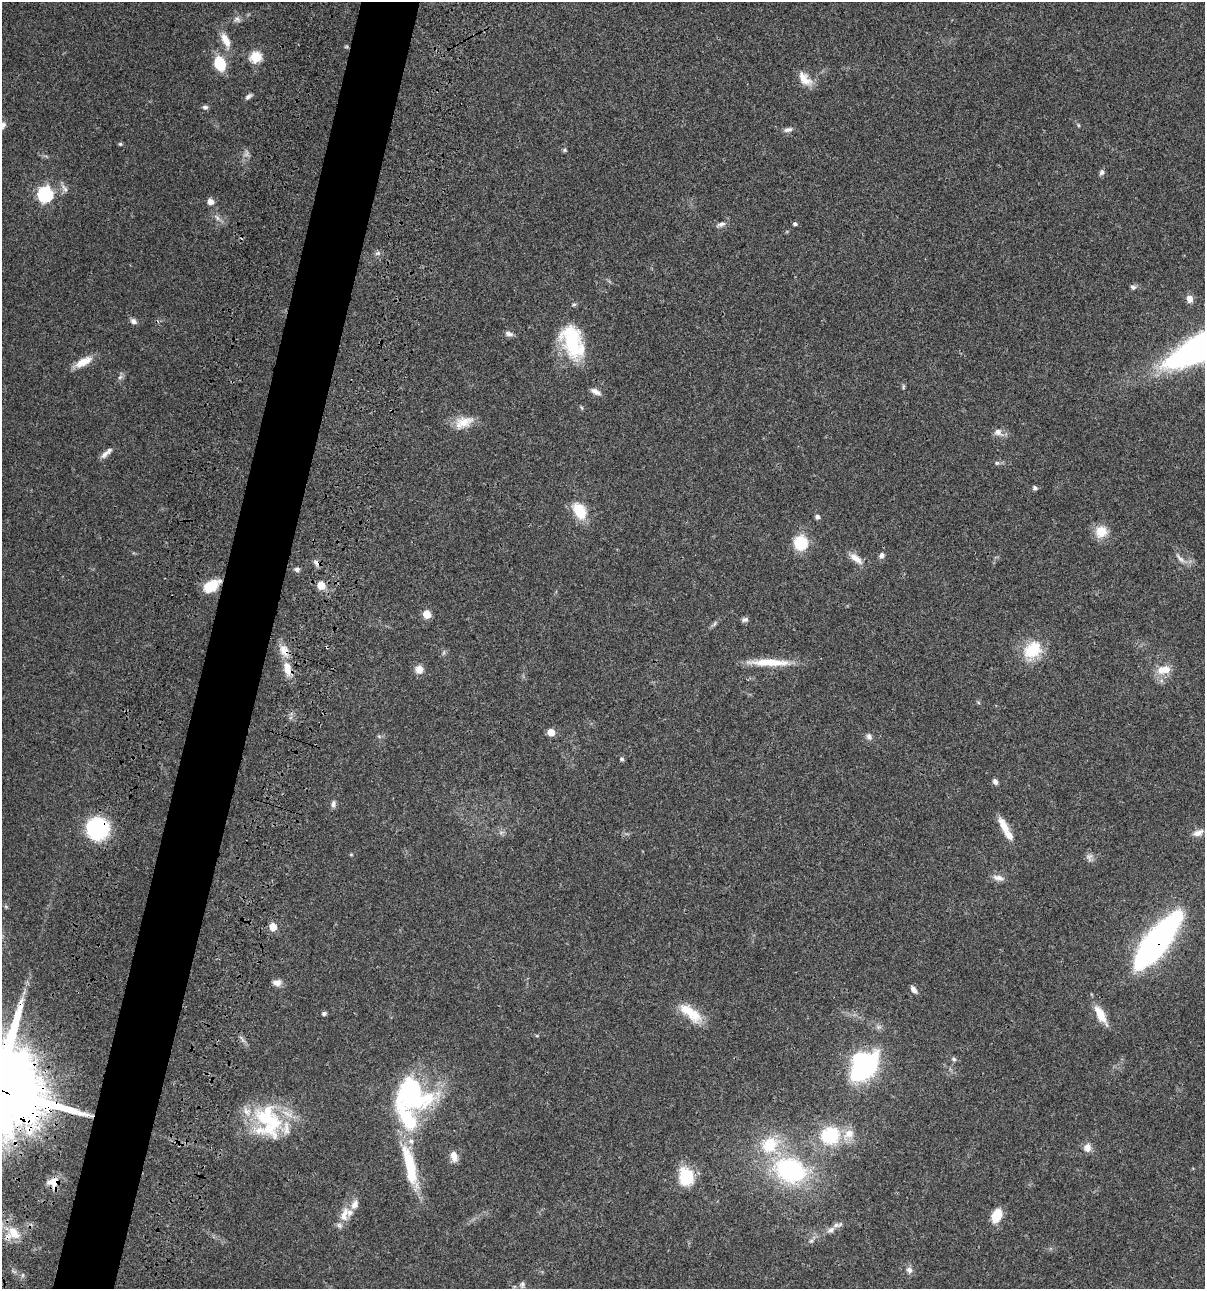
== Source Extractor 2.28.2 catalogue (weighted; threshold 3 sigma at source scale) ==
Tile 7 of 4 x 4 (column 3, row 2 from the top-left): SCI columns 2640-3842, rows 2695-3981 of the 5404 x 5387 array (HDU 1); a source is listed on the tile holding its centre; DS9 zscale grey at full resolution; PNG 1207 x 1291 px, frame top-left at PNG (2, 2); no overlay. Shown black and unused: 5% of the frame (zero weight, under 3 of 4 exposures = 9% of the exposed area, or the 3 px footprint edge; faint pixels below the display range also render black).
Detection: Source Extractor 2.28.2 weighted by HDU 2 'WHT'; one run over the whole footprint, this tile lists its part. Background 0.0476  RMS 0.0054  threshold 0.0241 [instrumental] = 3 sigma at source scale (4.5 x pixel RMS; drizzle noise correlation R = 1.50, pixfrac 1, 0.05/0.05 arcsec/px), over >= 5 px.
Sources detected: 119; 3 too faint to see at this stretch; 3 inside a brighter object's white glare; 1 cosmic-ray / hot-pixel residue — not listed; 15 inside a brighter listed object's ellipse — not listed separately; the other 97 listed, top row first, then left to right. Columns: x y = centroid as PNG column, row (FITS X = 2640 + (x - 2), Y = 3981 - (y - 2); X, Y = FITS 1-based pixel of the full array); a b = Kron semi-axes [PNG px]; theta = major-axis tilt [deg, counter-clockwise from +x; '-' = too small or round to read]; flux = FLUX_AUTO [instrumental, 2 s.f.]
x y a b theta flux
237 19 10 9 - 2.3
226 40 21 8 -65 7.4
346 47 6 4 19 0.59
256 57 6 6 - 38
219 64 10 8 -71 25
805 79 22 12 -48 7.1
248 96 10 5 37 1.6
205 107 8 6 -3 1.4
1078 125 5 4 - 0.61
3 126 12 7 63 2.4
788 130 13 6 12 2
120 144 5 4 - 0.79
565 150 6 4 -22 0.75
1101 172 8 6 68 1.4
65 189 13 6 -62 2.2
45 194 7 7 - 120
210 201 7 6 - 3.3
217 218 11 5 -55 2.1
721 224 12 6 19 2.1
795 224 5 4 - 1.2
378 253 9 6 15 1.5
1133 287 8 6 -27 1.4
1189 299 8 7 - 3.5
133 321 8 6 -33 2.1
509 334 10 6 -22 2.2
572 341 42 23 -77 35
83 362 23 9 28 7.6
120 377 8 6 65 1.5
903 387 9 4 85 0.85
595 392 14 6 -25 2.6
463 422 25 14 20 9.4
998 432 14 10 -18 3.3
105 454 14 7 42 2.6
997 463 7 5 20 1
1035 488 5 5 - 1.3
580 511 17 11 -59 17
817 517 5 5 - 1.8
1101 532 16 15 - 7.9
801 542 10 9 - 26
882 555 8 6 60 1.9
856 558 19 8 -38 5.2
1180 558 19 5 -46 2.7
316 563 10 7 -37 2.2
297 569 8 6 -12 1.4
321 585 6 5 - 12
212 586 19 11 32 12
427 614 5 5 - 11
745 619 9 6 13 1.5
714 624 11 5 40 1.3
1032 650 27 21 47 18
769 662 54 8 -1 15
288 669 22 10 -71 7.4
419 669 10 9 - 4.3
1164 670 18 10 8 7.9
551 732 5 5 - 7.8
379 736 6 5 - 0.93
869 737 9 7 -62 2
622 759 6 5 - 0.85
995 781 7 5 -61 1.9
333 804 10 6 82 1.8
1003 826 24 9 -63 7.1
98 828 14 13 - 88
1198 833 15 8 21 3.4
351 854 5 3 - 0.52
1089 857 12 9 -76 2.3
998 878 16 7 -12 3.2
6 907 6 4 -19 0.66
273 927 5 5 - 9.5
1157 941 58 17 52 190
277 983 11 7 6 3.1
914 990 10 5 -52 2.3
324 1013 5 4 - 1.4
691 1013 33 12 -40 14
1101 1014 26 9 -62 9.1
537 1036 6 3 -19 0.53
242 1039 12 3 -59 1.4
954 1059 7 6 - 1.3
865 1067 33 17 45 74
413 1099 46 23 1 56
265 1118 50 31 71 40
848 1134 20 12 38 7.5
830 1135 17 16 - 29
769 1145 23 19 34 21
1087 1147 9 8 - 4.1
454 1156 13 8 -74 4.1
410 1166 58 13 -76 30
790 1170 35 26 -19 68
686 1176 23 18 -81 17
53 1182 16 13 -88 6.8
344 1214 24 10 77 7.3
996 1215 15 10 64 10
831 1230 12 8 35 3
13 1234 22 18 15 11
811 1241 6 6 - 1.2
909 1270 9 8 - 2.4
23 1275 6 4 71 0.85
522 1284 10 7 75 2
Overlapping masked pixels (flux is a lower limit): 7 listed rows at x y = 316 563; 212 586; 288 669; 98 828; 1157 941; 53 1182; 13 1234
Isophote crosses this tile's border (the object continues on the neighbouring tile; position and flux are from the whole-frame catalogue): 1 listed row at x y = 3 126